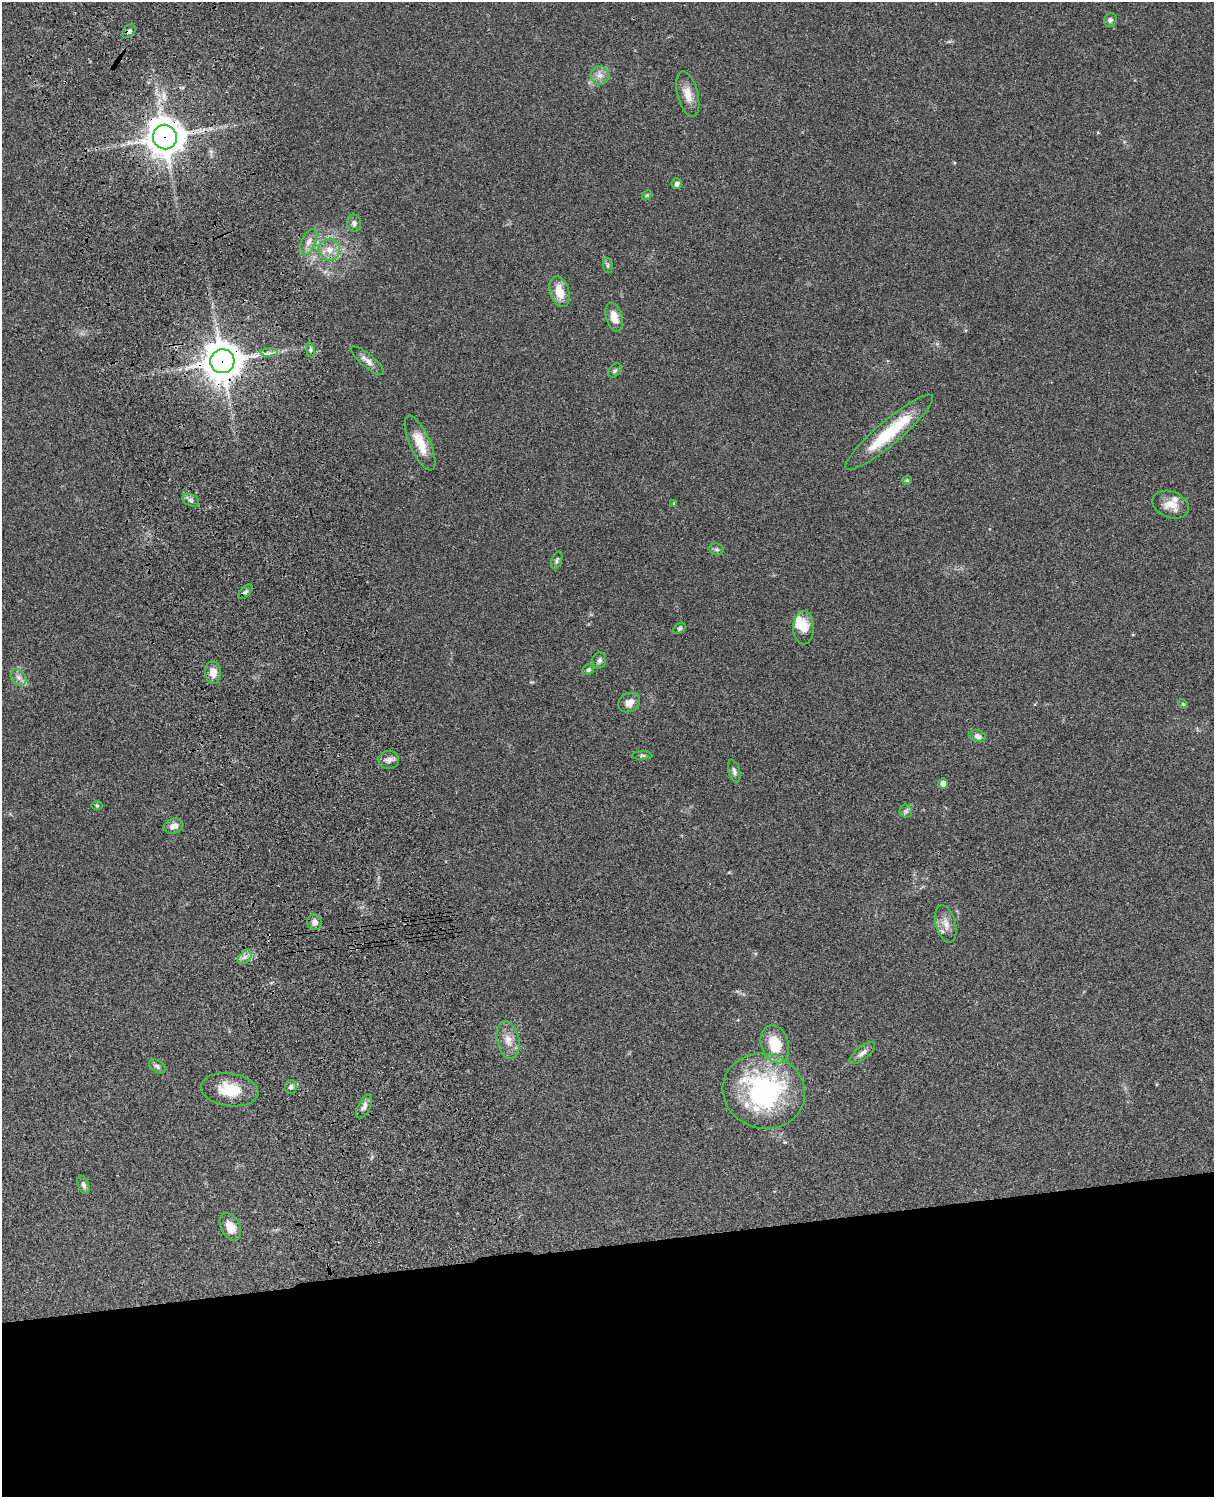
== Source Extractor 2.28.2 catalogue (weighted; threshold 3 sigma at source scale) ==
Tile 11 of 4 x 3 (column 3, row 3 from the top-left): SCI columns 2546-3757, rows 278-1772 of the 5088 x 4927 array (HDU 1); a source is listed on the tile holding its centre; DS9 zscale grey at full resolution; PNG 1216 x 1499 px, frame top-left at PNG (2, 2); each listed source drawn as its Kron ellipse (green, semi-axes under 4 px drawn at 4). Shown black and unused: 17% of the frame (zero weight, under 3 of 4 exposures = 6% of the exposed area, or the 3 px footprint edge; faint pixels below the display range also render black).
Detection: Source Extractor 2.28.2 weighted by HDU 2 'WHT'; one run over the whole footprint, this tile lists its part. Background 0.0838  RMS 0.006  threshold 0.0269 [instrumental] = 3 sigma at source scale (4.5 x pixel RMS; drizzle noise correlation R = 1.50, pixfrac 1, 0.05/0.05 arcsec/px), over >= 5 px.
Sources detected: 62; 6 inside a brighter listed object's ellipse — not listed separately; the other 56 listed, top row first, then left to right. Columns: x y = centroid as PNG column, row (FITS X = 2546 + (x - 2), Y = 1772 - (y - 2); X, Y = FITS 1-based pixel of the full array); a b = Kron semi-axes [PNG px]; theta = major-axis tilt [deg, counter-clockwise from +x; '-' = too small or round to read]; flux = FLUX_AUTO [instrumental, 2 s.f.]
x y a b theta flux
1110 20 7 6 - 1.7
129 31 7 5 48 1.7
600 75 9 9 - 3.5
688 94 23 10 -76 7.2
165 137 12 12 - 1200
677 184 5 5 - 1.9
647 195 6 4 43 0.71
354 223 8 7 - 1.9
309 242 14 7 66 3.7
329 250 11 10 - 5.5
608 266 7 4 -84 1.1
559 292 16 9 -74 10
614 317 15 8 -73 6.4
310 350 7 4 -82 1.1
269 353 9 4 0 1.7
222 361 12 12 - 1500
367 361 21 6 -40 3.9
615 371 8 5 48 1.2
889 432 56 12 40 32
420 443 29 10 -66 11
907 480 5 4 - 0.66
191 500 9 5 -27 1.9
674 504 4 3 - 1.1
1171 505 19 13 -21 7.8
717 549 7 6 - 1.3
557 560 9 5 70 1.2
245 592 9 4 44 1.4
803 627 17 10 -89 8.3
679 628 7 5 38 1.1
599 660 8 7 - 1.7
588 670 6 5 - 1.2
213 672 11 8 -87 5.3
19 677 9 7 -52 2.6
629 703 11 9 31 4.4
1183 704 5 4 - 0.66
978 736 8 6 -16 2.5
642 755 10 4 1 1.2
389 760 10 9 - 3.1
734 771 11 5 -75 1.8
943 784 5 4 - 4
97 805 6 3 -2 0.58
906 811 6 6 - 1.4
174 826 10 7 17 3.2
314 922 8 7 - 2.8
946 924 19 10 -75 5.6
245 957 8 5 45 2.2
508 1040 19 11 -79 6.9
775 1044 19 13 -73 17
862 1053 15 6 38 3
157 1066 9 5 -34 1.5
291 1087 7 6 - 1.5
230 1090 29 16 -8 16
764 1091 41 37 -18 96
364 1106 13 6 64 2.6
83 1185 10 5 -70 2
230 1227 14 9 -61 7.2
Overlapping masked pixels (flux is a lower limit): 3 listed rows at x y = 129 31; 165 137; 222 361